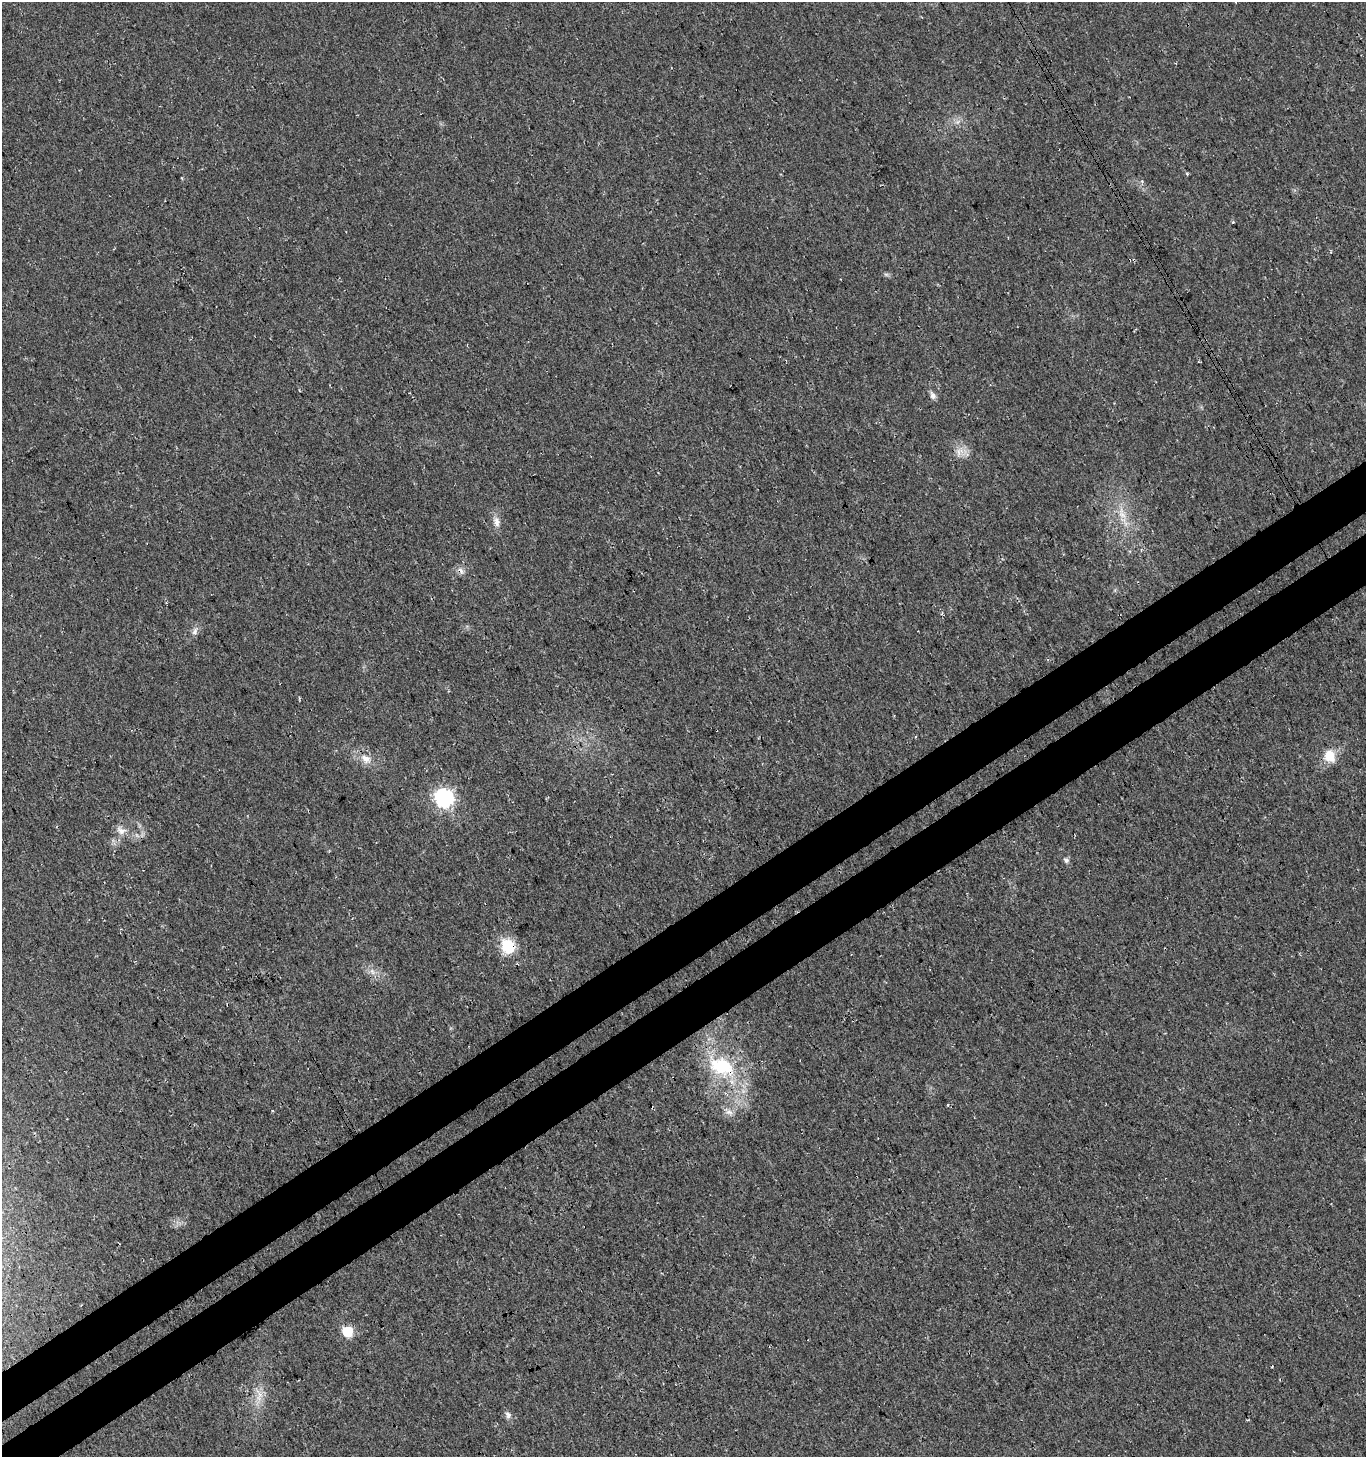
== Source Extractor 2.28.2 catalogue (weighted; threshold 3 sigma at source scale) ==
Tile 7 of 4 x 4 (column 3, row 2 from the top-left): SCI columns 2934-4297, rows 2958-4412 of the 5806 x 5921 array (HDU 1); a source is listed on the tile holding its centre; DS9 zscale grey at full resolution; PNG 1368 x 1459 px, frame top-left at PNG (2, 2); no overlay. Shown black and unused: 7% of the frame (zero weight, under 3 of 4 exposures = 5% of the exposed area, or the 3 px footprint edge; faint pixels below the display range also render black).
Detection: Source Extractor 2.28.2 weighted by HDU 2 'WHT'; one run over the whole footprint, this tile lists its part. Background 0.0165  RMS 0.007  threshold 0.0317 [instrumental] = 3 sigma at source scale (4.5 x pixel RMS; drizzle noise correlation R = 1.50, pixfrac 1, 0.0396/0.0396 arcsec/px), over >= 5 px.
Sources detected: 20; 1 too faint to see at this stretch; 1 cosmic-ray / hot-pixel residue — not listed; the other 18 listed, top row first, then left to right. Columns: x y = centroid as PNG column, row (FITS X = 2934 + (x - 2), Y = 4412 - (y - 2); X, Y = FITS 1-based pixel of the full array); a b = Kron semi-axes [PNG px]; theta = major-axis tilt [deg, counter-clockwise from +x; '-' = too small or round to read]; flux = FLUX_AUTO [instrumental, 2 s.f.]
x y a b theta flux
182 178 3 3 - 0.76
933 395 10 7 -64 2.9
959 452 15 10 65 6.5
1122 513 19 9 -74 10
496 522 15 8 -77 4.7
461 570 12 6 -47 3
195 631 13 6 65 3.3
1330 756 14 12 -63 13
366 759 16 11 -31 8
444 798 7 7 - 260
121 830 13 10 -41 5.7
1066 860 7 6 - 2.1
508 946 16 13 -59 23
722 1066 40 25 -21 48
729 1112 12 7 -8 3.5
347 1331 6 6 - 49
259 1393 16 6 -51 4.9
508 1415 10 7 -54 2.7
Overlapping masked pixels (flux is a lower limit): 3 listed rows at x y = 461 570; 508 946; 722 1066